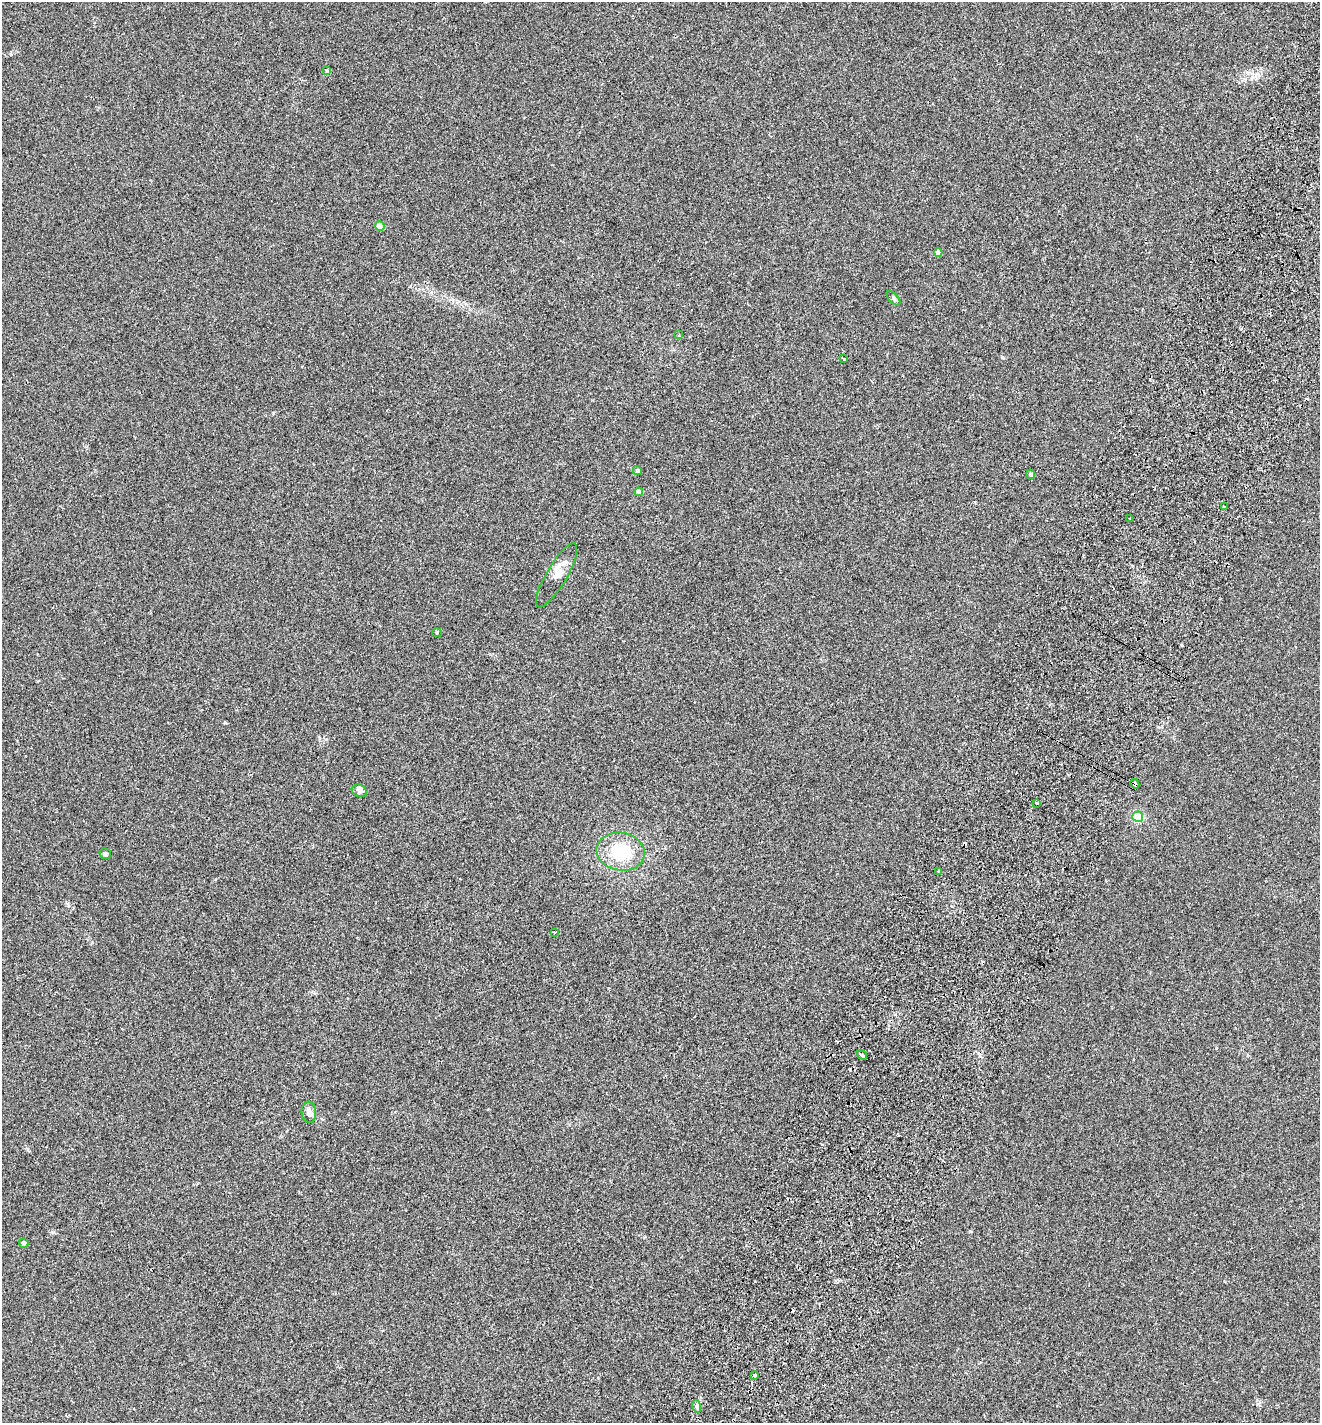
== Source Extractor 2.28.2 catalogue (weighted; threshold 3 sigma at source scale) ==
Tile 10 of 4 x 4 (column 2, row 3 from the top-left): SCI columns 1518-2835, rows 1455-2875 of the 5803 x 5747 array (HDU 1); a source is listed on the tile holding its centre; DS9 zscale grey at full resolution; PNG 1322 x 1425 px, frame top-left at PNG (2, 2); each listed source drawn as its Kron ellipse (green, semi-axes under 4 px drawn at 4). Shown black and unused: <1% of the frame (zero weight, under 2 of 3 exposures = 3% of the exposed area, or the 3 px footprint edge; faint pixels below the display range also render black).
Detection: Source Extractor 2.28.2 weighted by HDU 2 'WHT'; one run over the whole footprint, this tile lists its part. Background 0.0531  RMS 0.0077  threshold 0.0346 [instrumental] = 3 sigma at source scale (4.5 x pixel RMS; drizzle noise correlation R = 1.50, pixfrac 1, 0.05/0.05 arcsec/px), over >= 5 px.
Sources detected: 32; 6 cosmic-ray / hot-pixel residue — neither listed nor drawn; the other 26 listed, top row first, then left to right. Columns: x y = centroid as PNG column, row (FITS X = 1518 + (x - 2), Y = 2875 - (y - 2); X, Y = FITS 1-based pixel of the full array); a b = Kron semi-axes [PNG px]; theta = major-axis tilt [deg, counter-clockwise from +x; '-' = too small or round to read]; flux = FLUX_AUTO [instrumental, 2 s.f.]
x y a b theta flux
327 70 4 3 - 2.8
380 226 5 4 - 13
938 253 4 4 - 5.5
893 298 9 4 -49 1.5
679 335 3 2 - 0.76
844 359 4 3 - 2.3
637 470 4 4 - 1.4
1031 474 5 4 - 1.9
639 492 4 4 - 4.4
1224 507 3 3 - 1.5
1130 519 3 2 - 1.1
557 575 37 10 60 9.9
437 633 5 4 - 0.86
1135 784 5 3 - 13
359 791 8 6 -23 2
1037 803 3 3 - 0.87
1138 817 5 5 - 69
621 852 24 19 -10 35
105 854 6 5 - 1.7
939 871 4 3 - 1.1
555 932 3 2 - 2.4
862 1055 5 3 - 4.5
309 1112 10 7 -86 3.8
24 1243 4 4 - 2.2
755 1375 3 3 - 4.1
696 1406 6 4 -72 1.4
Overlapping masked pixels (flux is a lower limit): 1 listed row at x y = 1135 784
Unlisted compact peaks at least as high as the median listed source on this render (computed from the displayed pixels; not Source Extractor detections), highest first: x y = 225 723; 1002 357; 1251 79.